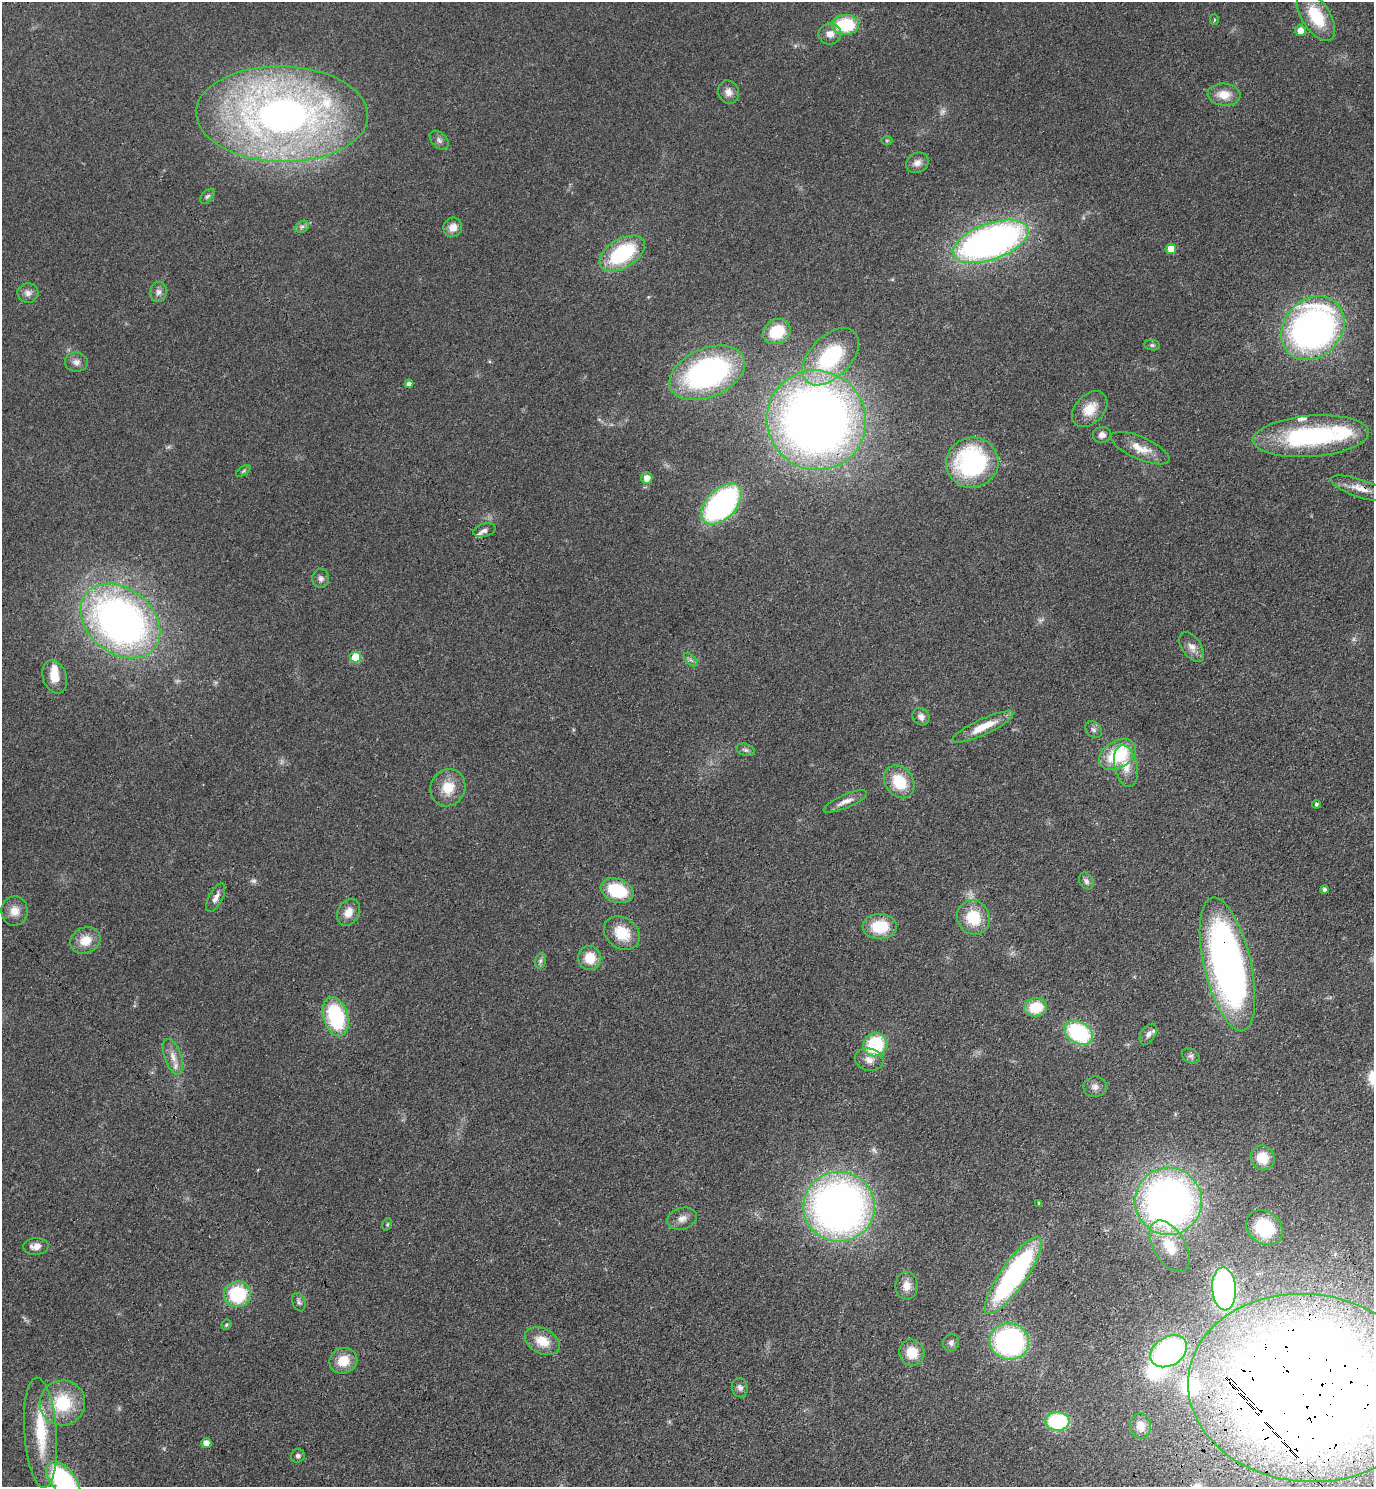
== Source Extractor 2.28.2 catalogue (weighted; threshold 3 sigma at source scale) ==
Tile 6 of 4 x 4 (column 2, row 2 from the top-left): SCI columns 1754-3125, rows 3058-4542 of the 6111 x 6115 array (HDU 1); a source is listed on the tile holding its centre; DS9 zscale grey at full resolution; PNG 1376 x 1489 px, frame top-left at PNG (2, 2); each listed source drawn as its Kron ellipse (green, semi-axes under 4 px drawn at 4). Shown black and unused: <1% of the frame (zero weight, under 3 of 4 exposures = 6% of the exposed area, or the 3 px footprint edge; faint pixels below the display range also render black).
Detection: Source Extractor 2.28.2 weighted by HDU 2 'WHT'; one run over the whole footprint, this tile lists its part. Background 0.0752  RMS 0.0062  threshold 0.0277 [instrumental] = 3 sigma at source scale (4.5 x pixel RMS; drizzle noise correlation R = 1.50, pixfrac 1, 0.05/0.05 arcsec/px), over >= 5 px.
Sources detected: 120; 6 too faint to see at this stretch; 3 inside a brighter object's white glare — neither listed nor drawn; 6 inside a brighter listed object's ellipse — not listed separately; the other 105 listed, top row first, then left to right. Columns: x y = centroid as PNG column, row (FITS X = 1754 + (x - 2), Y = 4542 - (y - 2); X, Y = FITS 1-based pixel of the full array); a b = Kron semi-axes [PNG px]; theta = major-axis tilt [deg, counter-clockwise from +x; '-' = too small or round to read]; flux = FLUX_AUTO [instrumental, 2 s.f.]
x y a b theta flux
1316 16 28 14 -58 25
1214 20 5 3 - 0.72
845 25 14 10 3 35
1300 31 5 5 - 6.8
830 34 11 10 - 5.2
729 92 12 10 -66 4.1
1224 95 16 11 -5 9
282 114 86 48 -1 390
439 140 11 7 -46 2.3
887 140 6 4 0 0.74
917 163 12 10 31 3.9
207 196 9 5 44 1.4
302 227 7 5 30 1.7
453 227 10 9 - 5.4
991 241 40 18 20 280
1171 249 5 5 - 8.1
622 253 25 14 31 51
158 292 10 8 78 2.9
28 293 10 9 - 3.1
1313 328 35 28 46 250
777 332 14 12 31 20
1152 345 8 5 -9 1.1
831 357 34 20 46 58
76 362 11 9 -4 3.5
707 373 40 24 23 140
409 384 4 4 - 2.5
1090 409 21 14 46 12
816 420 50 49 - 620
1102 435 9 8 - 3.1
1311 436 58 20 4 85
1140 448 31 11 -23 10
972 463 26 25 - 91
243 471 8 4 36 1
647 478 6 6 - 5.4
1360 488 31 9 -18 9.1
721 504 25 14 46 140
484 530 11 6 15 2.3
321 579 9 8 - 2.3
120 621 44 32 -39 320
1192 647 17 9 -55 5
356 657 5 5 - 21
691 660 9 4 -44 1.4
55 677 17 11 -71 10
921 717 9 8 - 3
983 727 33 8 25 15
1093 730 9 7 -44 2.1
745 750 10 6 -17 1.7
1117 755 20 13 31 36
1126 766 21 11 -78 8.8
899 782 18 14 -53 20
448 788 19 17 64 14
845 801 23 6 23 5.1
1316 804 4 4 - 1
1086 881 9 6 -57 2
1324 890 4 4 - 1.8
617 891 17 11 -21 32
216 898 16 6 62 4
15 911 14 13 - 6.9
348 912 14 10 62 6.8
973 917 17 16 - 21
880 927 17 12 1 21
622 933 19 15 -37 17
85 940 15 13 25 11
590 958 12 11 - 12
540 961 8 5 73 1.6
1227 964 68 23 -77 310
1036 1007 11 9 8 19
336 1017 20 12 -73 56
1079 1033 15 10 -30 64
1148 1034 11 7 56 3.1
875 1045 12 11 - 36
1191 1056 9 7 -33 2.1
173 1057 18 8 -71 6
869 1060 14 11 -13 5.5
1095 1087 12 10 11 3.5
1263 1158 12 12 - 12
1168 1201 33 33 - 350
1039 1203 4 4 - 0.76
839 1207 36 35 - 380
682 1219 15 10 18 4.9
387 1224 6 4 69 0.86
1264 1228 19 15 -36 29
36 1246 12 8 5 4.8
1170 1246 28 16 -58 16
1013 1275 46 13 55 130
907 1286 14 11 89 6
1224 1289 21 12 -86 140
237 1294 13 13 - 38
299 1302 9 6 -68 1.7
226 1325 5 4 - 1
542 1341 18 12 -27 12
1009 1341 19 18 - 130
951 1343 9 8 - 2.1
1169 1351 20 14 32 95
912 1352 13 12 - 12
343 1361 14 12 27 12
740 1388 9 8 - 2.4
1307 1388 119 94 -6 1700
62 1403 23 22 - 33
1057 1421 12 9 -3 53
1141 1426 12 10 -82 6
40 1433 55 16 -86 35
206 1443 5 5 - 5.8
298 1456 7 6 - 1.6
63 1481 22 12 -51 94
Overlapping masked pixels (flux is a lower limit): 6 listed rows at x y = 816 420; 1360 488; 1227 964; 839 1207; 1224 1289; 1307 1388
Isophote crosses this tile's border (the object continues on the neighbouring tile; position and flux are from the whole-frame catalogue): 3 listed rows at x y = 845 25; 1307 1388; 63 1481